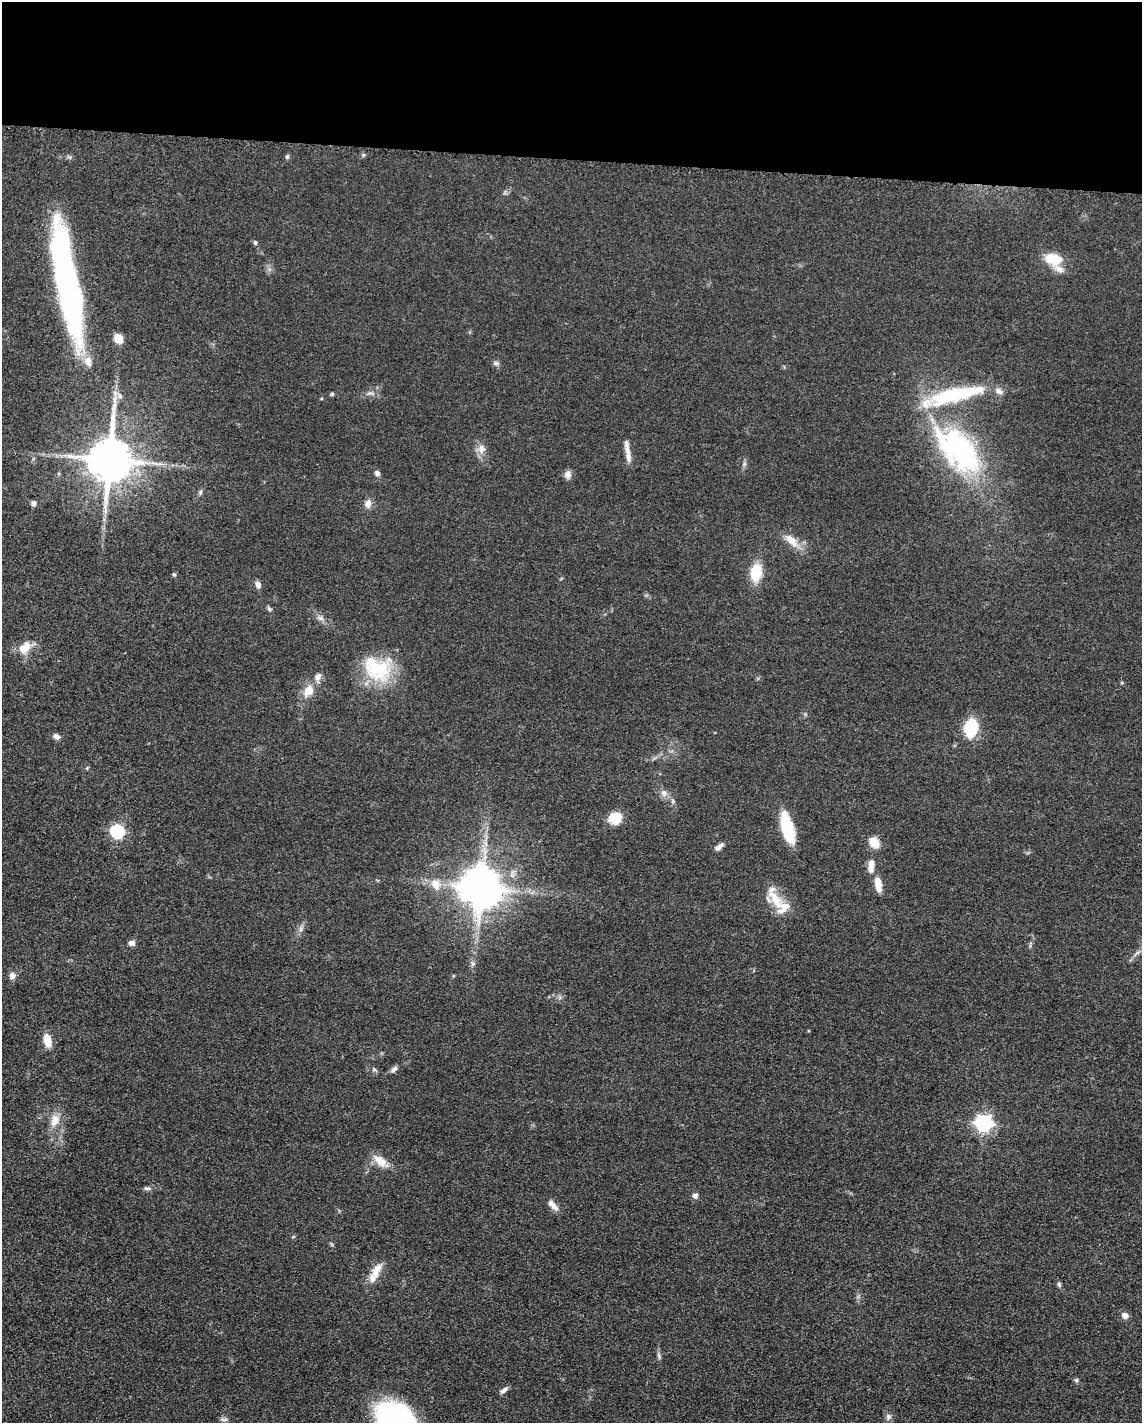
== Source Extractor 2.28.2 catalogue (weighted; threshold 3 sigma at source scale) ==
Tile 3 of 4 x 3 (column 3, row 1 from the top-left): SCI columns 2298-3437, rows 3071-4491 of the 4592 x 4659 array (HDU 1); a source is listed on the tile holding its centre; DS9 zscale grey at full resolution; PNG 1144 x 1425 px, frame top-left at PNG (2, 2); no overlay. Shown black and unused: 11% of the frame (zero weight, under 3 of 5 exposures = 4% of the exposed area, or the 3 px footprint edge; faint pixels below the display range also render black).
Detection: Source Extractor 2.28.2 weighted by HDU 2 'WHT'; one run over the whole footprint, this tile lists its part. Background 0.0477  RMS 0.0055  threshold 0.0247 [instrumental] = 3 sigma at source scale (4.5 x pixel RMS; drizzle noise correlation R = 1.50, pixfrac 1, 0.05/0.05 arcsec/px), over >= 5 px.
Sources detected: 77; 3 inside a brighter object's white glare — not listed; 6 inside a brighter listed object's ellipse — not listed separately; the other 68 listed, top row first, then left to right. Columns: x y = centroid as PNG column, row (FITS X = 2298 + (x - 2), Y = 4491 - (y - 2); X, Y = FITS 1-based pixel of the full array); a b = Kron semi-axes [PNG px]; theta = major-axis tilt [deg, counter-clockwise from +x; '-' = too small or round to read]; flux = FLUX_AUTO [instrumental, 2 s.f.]
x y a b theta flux
287 156 6 5 - 1.1
255 242 6 5 - 1
1053 259 19 13 -12 14
67 281 128 21 -80 200
118 339 10 8 -54 6.6
496 363 8 6 -8 1.5
370 393 12 2 0 1.2
332 394 5 4 - 0.92
953 395 58 12 13 58
120 396 8 6 -49 1.6
481 449 13 10 88 4.3
627 450 28 6 -80 5
959 450 55 28 -48 120
110 459 13 11 85 2600
377 473 7 6 - 1.7
568 475 10 9 - 2.7
200 492 7 4 88 1
34 503 7 6 - 1.7
368 503 10 8 74 3.6
791 540 23 10 -44 7.5
756 572 11 8 82 24
174 574 5 5 - 0.77
258 585 9 7 -76 2.3
269 609 7 5 -48 1.1
320 618 11 5 -25 2.1
24 648 13 9 33 9.2
377 669 40 28 -29 34
318 677 12 8 78 3.1
309 690 11 9 58 8.3
971 728 14 10 80 30
57 736 10 6 -20 2.2
87 768 6 3 72 0.59
664 793 10 9 - 2.8
673 801 6 5 - 1
615 818 12 11 - 13
787 828 31 11 -76 28
117 831 6 6 - 84
874 842 11 9 -42 8.8
486 844 7 5 -89 1.9
719 847 13 6 37 2.5
871 866 15 7 83 6.7
436 884 17 13 -61 8.1
878 884 15 7 -81 7.4
482 888 13 11 38 1500
775 899 32 13 -54 12
301 929 7 5 90 1.4
131 943 8 6 -6 2.4
1137 953 7 4 19 1.2
473 964 7 6 - 1.5
12 975 9 8 - 2.7
47 1040 13 7 -76 8.7
374 1069 6 5 - 0.93
394 1069 11 6 42 1.8
55 1120 18 11 72 7.5
984 1123 7 6 - 190
380 1161 22 10 -38 7.7
147 1188 11 5 -7 1.5
695 1196 6 6 - 2.1
553 1205 17 7 -47 3.9
376 1270 26 10 58 8.4
1059 1284 7 5 -72 1.1
1125 1315 6 6 - 3.8
659 1356 10 5 -72 1.3
1076 1380 6 6 - 0.96
504 1390 11 5 37 2
888 1417 9 7 85 1.8
397 1418 52 30 -54 92
224 1419 11 4 5 1.3
Isophote crosses this tile's border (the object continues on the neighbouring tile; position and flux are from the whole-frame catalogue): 1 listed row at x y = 397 1418